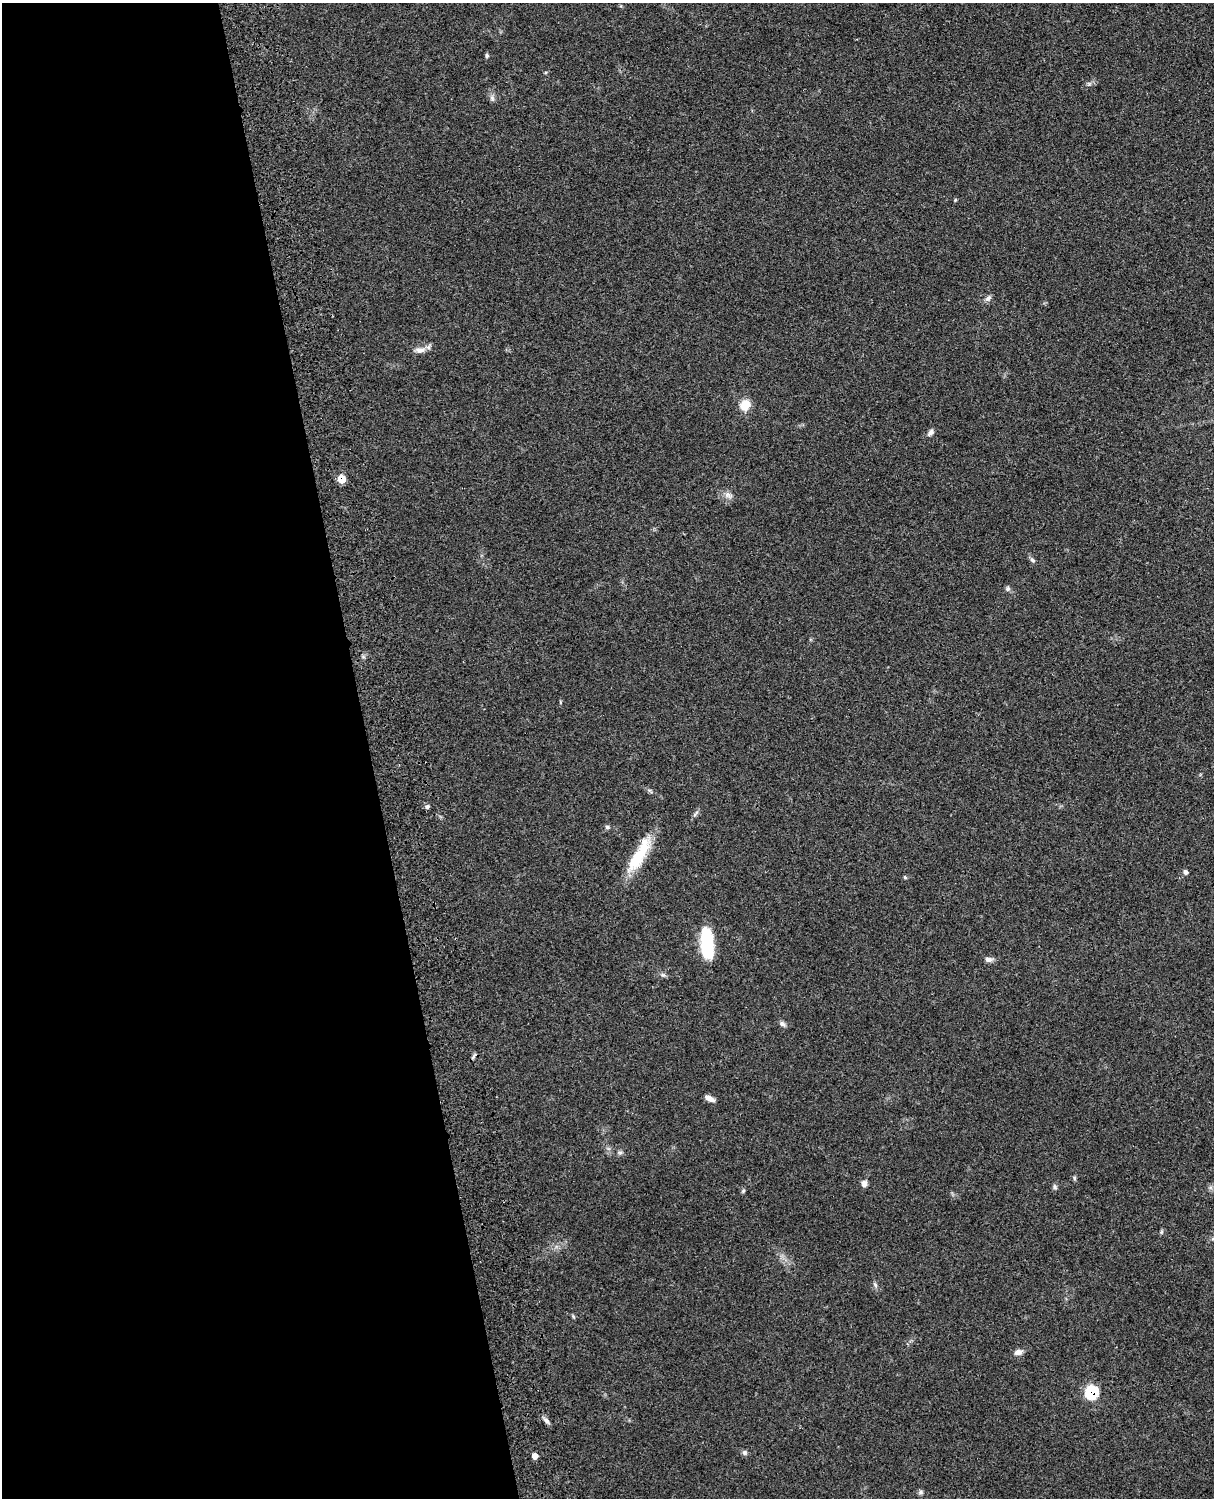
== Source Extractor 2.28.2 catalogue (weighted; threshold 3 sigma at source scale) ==
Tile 5 of 4 x 3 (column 1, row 2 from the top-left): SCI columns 118-1329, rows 1659-3154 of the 5088 x 4927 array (HDU 1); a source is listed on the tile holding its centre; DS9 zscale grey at full resolution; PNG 1216 x 1500 px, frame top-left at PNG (2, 3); no overlay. Shown black and unused: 30% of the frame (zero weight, under 3 of 4 exposures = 6% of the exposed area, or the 3 px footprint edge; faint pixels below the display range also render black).
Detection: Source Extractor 2.28.2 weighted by HDU 2 'WHT'; one run over the whole footprint, this tile lists its part. Background 0.109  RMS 0.0066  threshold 0.0297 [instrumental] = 3 sigma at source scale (4.5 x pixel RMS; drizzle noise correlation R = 1.50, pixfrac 1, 0.05/0.05 arcsec/px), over >= 5 px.
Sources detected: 35; all 35 listed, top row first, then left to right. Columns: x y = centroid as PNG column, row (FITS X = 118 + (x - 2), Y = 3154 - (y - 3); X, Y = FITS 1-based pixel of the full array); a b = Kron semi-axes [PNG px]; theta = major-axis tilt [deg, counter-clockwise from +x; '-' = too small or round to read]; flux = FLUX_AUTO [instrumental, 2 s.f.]
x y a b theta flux
487 55 6 5 - 0.99
492 98 8 6 -88 1.9
955 200 5 3 - 0.63
988 298 9 6 44 2.1
420 350 16 7 -2 4
745 405 11 10 - 10
931 432 11 6 48 2.1
342 479 6 6 - 10
728 495 11 7 -38 3
1032 560 8 5 -37 1.4
1008 589 6 6 - 1.4
427 807 7 5 74 1.3
695 814 12 3 50 1.5
607 827 6 5 - 1.1
637 858 48 15 58 25
1185 872 6 5 - 1.9
905 877 5 4 - 0.74
707 944 26 10 -85 51
988 959 9 6 -9 2.6
663 975 8 5 -19 1.4
782 1024 9 6 -30 2
710 1098 12 5 -26 3.1
620 1152 7 4 0 1.2
1074 1178 6 4 -89 0.95
864 1183 9 7 82 2.4
1055 1187 7 5 -62 1.3
743 1191 6 4 46 0.87
1161 1232 6 4 71 0.9
875 1285 8 5 -63 1.5
1018 1352 11 7 15 3.2
1092 1392 8 7 - 53
546 1421 10 5 -42 2.2
744 1452 6 6 - 1.5
535 1456 5 5 - 3.8
920 1492 7 5 23 1.3
Overlapping masked pixels (flux is a lower limit): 2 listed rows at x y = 342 479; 1092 1392